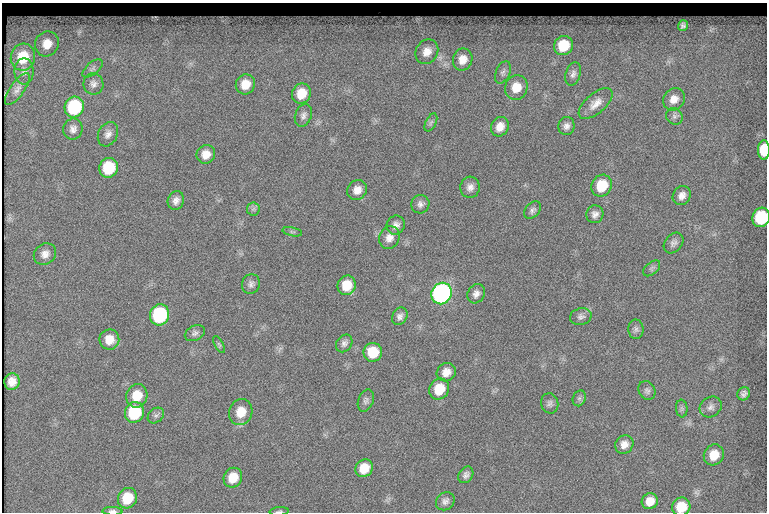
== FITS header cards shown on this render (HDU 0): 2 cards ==
NAXIS1  =                  765
NAXIS2  =                  510

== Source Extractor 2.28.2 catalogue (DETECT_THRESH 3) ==
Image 765 x 510 px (HDU 0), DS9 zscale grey, 1 PNG px = 1 image px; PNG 769 x 514 px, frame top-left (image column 1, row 510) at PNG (2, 3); each listed source drawn as its Kron ellipse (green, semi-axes under 4 px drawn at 4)
Background 132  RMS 6.8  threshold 20.4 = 3 sigma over >= 5 px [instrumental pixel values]
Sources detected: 82; all 82 listed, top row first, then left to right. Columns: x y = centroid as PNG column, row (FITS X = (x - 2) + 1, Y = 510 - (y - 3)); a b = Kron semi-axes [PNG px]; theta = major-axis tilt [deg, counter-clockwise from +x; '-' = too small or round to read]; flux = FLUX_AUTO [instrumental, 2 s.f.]
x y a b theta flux
683 26 5 5 - 1200
47 44 13 11 63 6000
563 45 10 9 - 14000
427 52 13 11 58 4600
23 57 13 12 - 15000
463 60 11 9 70 4700
93 68 12 6 40 1500
24 71 13 9 90 3000
503 72 12 7 66 1600
573 74 12 7 73 2000
93 84 11 10 - 2400
245 84 10 9 - 6400
516 87 12 11 - 7300
17 89 18 7 55 2800
301 94 10 9 - 8200
674 99 12 10 48 4200
596 104 20 10 41 4600
74 107 10 9 - 38000
303 115 12 8 69 2100
674 116 9 7 -46 1400
431 122 10 5 63 1000
566 126 9 8 - 2100
500 127 10 8 62 4100
73 129 10 9 - 2500
108 134 13 9 63 2700
764 150 9 6 89 15000
206 154 9 9 - 4500
109 168 10 9 - 20000
602 186 11 10 - 12000
470 187 10 9 - 2800
357 190 10 9 - 3800
682 196 10 8 57 2900
176 201 10 8 68 2500
420 204 9 9 - 2100
253 209 6 6 - 1100
532 210 10 6 47 1500
595 214 9 8 - 2300
761 217 10 8 72 28000
396 225 10 9 - 2400
292 232 10 3 -11 690
389 238 11 10 - 3300
673 243 11 8 49 2000
45 254 12 10 37 3200
652 268 10 6 41 1100
251 284 10 9 - 1900
347 285 10 9 - 8800
442 293 11 10 - 170000
476 294 10 8 61 2300
160 315 10 9 - 52000
400 316 9 7 59 1900
581 317 11 8 14 1900
636 329 10 7 -88 1500
195 333 10 7 26 1600
109 340 10 10 - 5800
344 343 9 7 55 1700
219 344 9 4 -63 840
373 352 9 9 - 10000
446 372 10 9 - 3900
12 381 8 7 - 4200
439 389 11 9 59 11000
647 391 10 8 -59 1600
744 394 7 6 - 1600
137 396 12 10 69 8500
579 398 8 6 68 1200
366 400 11 7 69 1700
550 403 10 8 -76 1700
711 407 12 9 37 2500
682 409 9 5 -84 1100
134 412 10 9 - 25000
241 412 13 11 69 7500
156 415 9 7 40 1300
624 444 10 8 46 3500
714 455 11 9 55 7200
364 468 9 8 - 7300
466 475 9 6 55 1900
233 478 10 9 - 7400
127 498 10 9 - 11000
445 501 10 8 40 2000
650 501 8 7 - 4800
681 507 9 9 - 8900
112 511 10 4 -2 1400
279 511 9 3 4 810
At the frame edge (FLAGS 8, measured only in part): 5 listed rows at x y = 764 150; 761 217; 681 507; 112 511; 279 511